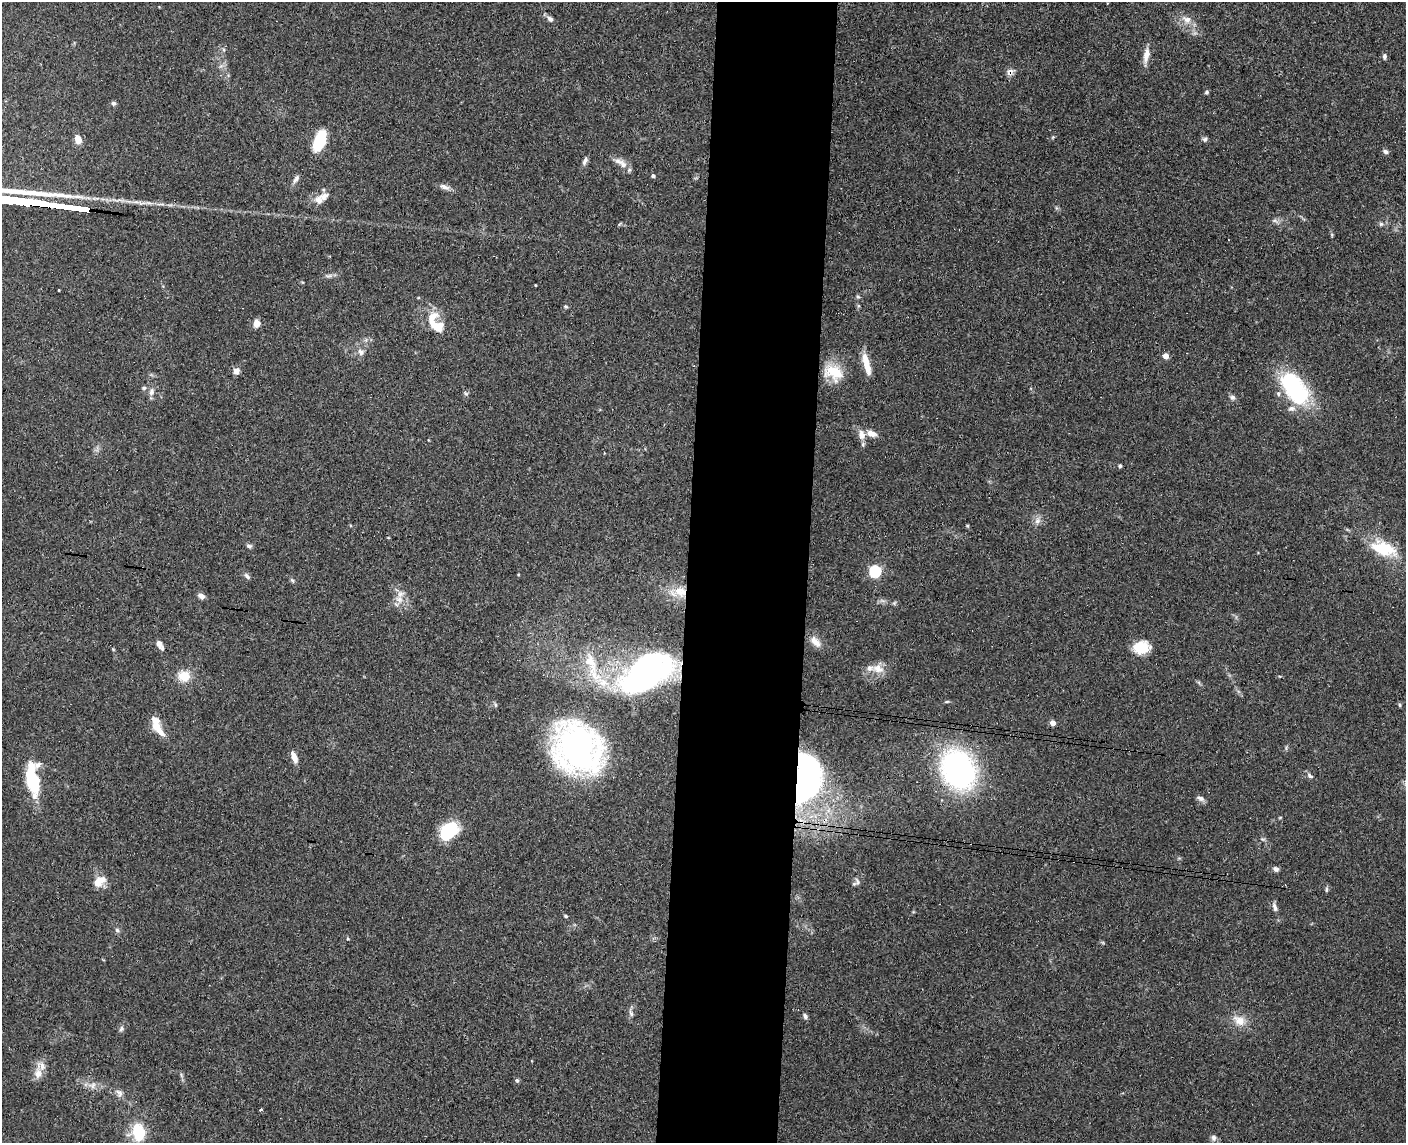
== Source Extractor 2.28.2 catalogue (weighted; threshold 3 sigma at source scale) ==
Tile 8 of 3 x 4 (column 2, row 3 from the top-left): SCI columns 1570-2973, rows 1152-2292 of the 4654 x 4582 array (HDU 1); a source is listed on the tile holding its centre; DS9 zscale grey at full resolution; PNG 1408 x 1145 px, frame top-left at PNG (2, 2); no overlay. Shown black and unused: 9% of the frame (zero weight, under 3 of 4 exposures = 6% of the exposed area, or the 3 px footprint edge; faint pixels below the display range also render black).
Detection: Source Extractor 2.28.2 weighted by HDU 2 'WHT'; one run over the whole footprint, this tile lists its part. Background 0.138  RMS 0.0068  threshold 0.0308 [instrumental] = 3 sigma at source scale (4.5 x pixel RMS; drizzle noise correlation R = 1.50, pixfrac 1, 0.05/0.05 arcsec/px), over >= 5 px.
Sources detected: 96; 1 inside a brighter object's white glare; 2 cosmic-ray / hot-pixel residue — not listed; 7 inside a brighter listed object's ellipse — not listed separately; the other 86 listed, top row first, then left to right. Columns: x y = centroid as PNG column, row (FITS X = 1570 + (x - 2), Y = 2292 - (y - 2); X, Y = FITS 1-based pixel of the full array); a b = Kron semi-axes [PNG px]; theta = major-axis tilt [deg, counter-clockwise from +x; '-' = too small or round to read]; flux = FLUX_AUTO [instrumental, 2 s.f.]
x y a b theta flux
1107 3 3 2 - 0.54
550 19 8 6 -41 2.5
1187 19 15 10 -26 6.1
1146 55 22 7 81 6.2
1384 56 8 5 85 1.6
1010 72 10 8 47 3.1
1207 92 5 4 - 1.2
113 103 6 6 - 1.5
78 139 9 6 -77 6.4
1205 139 7 6 - 1.6
319 141 20 10 70 26
1385 152 7 5 -24 1.8
585 161 11 5 63 2.3
623 165 15 9 -62 5.4
653 176 4 4 - 1.5
296 179 12 6 58 2.6
444 187 15 6 -17 3.3
324 196 15 10 29 5
1275 221 7 4 -19 1.5
1381 224 6 6 - 1.3
1332 235 6 4 -72 0.78
59 290 3 2 - 0.5
858 297 6 4 -19 0.85
432 317 19 11 45 9.7
256 323 9 7 85 4.5
438 328 14 14 - 8.9
361 352 10 8 -41 3.1
1166 356 4 4 - 6.2
866 364 26 7 -76 11
236 371 8 7 - 3.4
834 372 25 17 -27 18
144 388 6 5 - 1.2
1294 388 41 22 -56 68
151 392 11 7 78 3.2
466 393 6 5 - 1.2
1232 397 7 6 - 1.8
871 433 12 7 -18 5
862 435 15 9 -81 5.3
1120 466 4 4 - 1
1037 521 9 8 - 3.3
249 546 8 5 -10 1.5
1383 549 33 16 -15 25
875 571 5 5 - 94
247 576 9 5 -59 1.7
292 580 7 4 -44 1.1
680 592 18 13 -20 11
401 593 10 7 8 3.5
201 596 9 6 -34 2.8
815 642 17 9 -51 5.7
160 644 12 6 -56 4.2
1141 647 18 13 9 15
591 663 41 15 -70 26
878 669 16 12 -15 7.1
646 672 54 29 32 220
184 676 16 14 -1 10
947 701 6 3 20 0.78
1400 705 5 4 - 0.91
155 720 14 11 -66 5.9
1052 723 4 4 - 6.8
577 748 46 39 -51 220
294 757 12 6 -69 5.4
958 770 34 27 -62 170
1310 776 10 5 -32 1.9
35 780 37 15 -73 37
805 782 54 27 74 160
1200 798 10 6 -26 2.4
448 831 19 13 43 38
1263 839 8 3 -5 0.97
1276 869 8 6 -31 2
99 882 16 10 34 8.7
857 882 11 4 -70 1.4
1326 889 8 4 90 1.1
1275 907 12 5 -76 2.6
565 916 5 3 - 1
117 930 6 6 - 1.4
631 1013 9 5 -65 1.7
805 1016 7 5 -55 1.8
1239 1020 19 13 -28 9
121 1029 8 5 71 1.6
38 1073 13 10 85 6
517 1080 6 5 - 1.1
93 1085 10 5 64 2.2
119 1093 11 7 -57 2.8
260 1110 4 3 - 0.96
138 1132 19 12 -77 25
1214 1138 9 8 - 2.6
Overlapping masked pixels (flux is a lower limit): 3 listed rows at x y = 1010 72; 680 592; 805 782